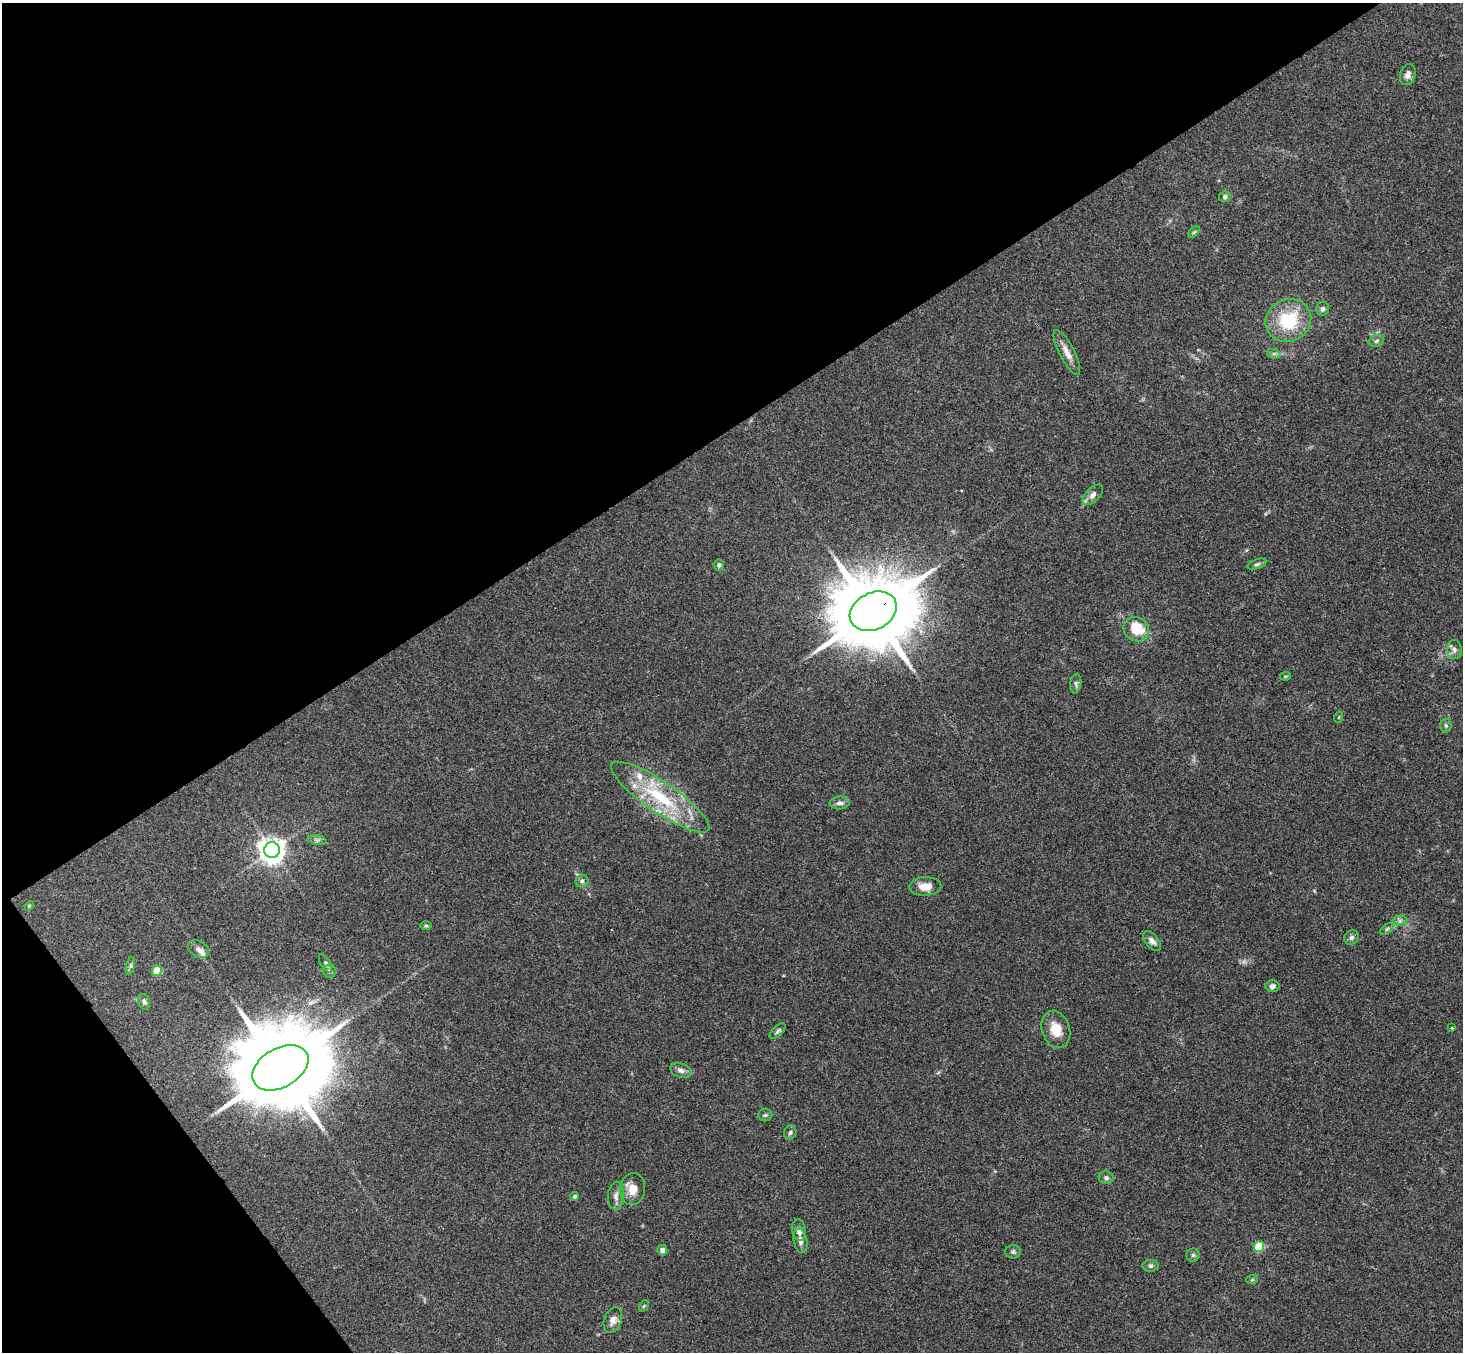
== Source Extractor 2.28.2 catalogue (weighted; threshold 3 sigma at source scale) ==
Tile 5 of 4 x 4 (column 1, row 2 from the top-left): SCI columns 54-1514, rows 3033-4382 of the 5946 x 5927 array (HDU 1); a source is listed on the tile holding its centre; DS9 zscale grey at full resolution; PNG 1465 x 1354 px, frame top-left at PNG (2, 3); each listed source drawn as its Kron ellipse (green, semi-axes under 4 px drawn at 4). Shown black and unused: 36% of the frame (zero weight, under 3 of 4 exposures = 6% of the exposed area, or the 3 px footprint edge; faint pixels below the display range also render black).
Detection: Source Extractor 2.28.2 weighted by HDU 2 'WHT'; one run over the whole footprint, this tile lists its part. Background 0.204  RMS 0.0083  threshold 0.0372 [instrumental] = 3 sigma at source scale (4.5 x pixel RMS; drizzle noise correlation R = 1.50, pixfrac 1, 0.05/0.05 arcsec/px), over >= 5 px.
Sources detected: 61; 3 inside a brighter listed object's ellipse — not listed separately; the other 58 listed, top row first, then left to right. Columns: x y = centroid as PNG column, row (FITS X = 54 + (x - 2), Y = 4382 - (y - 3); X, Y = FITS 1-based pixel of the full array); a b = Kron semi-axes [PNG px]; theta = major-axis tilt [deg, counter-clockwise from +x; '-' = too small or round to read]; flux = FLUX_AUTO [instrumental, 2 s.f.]
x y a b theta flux
1408 74 11 7 72 4.1
1225 197 6 5 - 2
1194 232 7 4 44 1.4
1323 309 7 6 - 2.7
1288 320 23 21 29 43
1376 341 8 5 19 2.1
1067 352 25 7 -63 8.2
1274 354 7 4 -19 1.8
1093 495 13 7 45 4.2
1257 564 9 5 18 2.1
719 565 5 5 - 1.8
873 611 24 18 27 10000
1136 629 13 11 -34 24
1454 649 9 7 -88 3.3
1286 676 5 4 - 0.9
1076 684 10 5 83 2.4
1339 717 5 3 - 0.72
1446 725 7 5 -86 1.8
660 797 59 15 -34 57
840 803 10 6 4 3.2
317 840 9 5 -11 2.3
272 850 8 7 - 820
582 881 6 6 - 2
925 886 16 9 2 10
29 906 5 4 - 0.87
1400 921 7 5 1 2
426 926 6 4 0 1.1
1387 929 8 4 36 1.6
1352 937 8 6 43 2.2
1152 941 11 6 -51 3.8
199 949 11 8 -28 3.8
326 963 10 4 -60 1.9
131 966 9 4 81 1.8
157 971 5 5 - 27
330 971 7 6 - 2
1272 986 7 6 - 3.2
144 1002 8 5 -72 2.2
1452 1028 4 3 - 0.77
1056 1029 19 14 -72 15
778 1031 10 5 43 2
280 1068 30 19 30 16000
681 1070 11 7 -21 3.8
765 1115 7 5 1 1.5
790 1132 7 6 - 2
1106 1178 7 6 - 2.3
633 1189 16 12 83 10
575 1196 4 4 - 1.8
616 1196 14 8 86 4.4
799 1230 11 7 -80 4.7
801 1241 12 7 -79 4.3
1259 1247 5 5 - 44
662 1250 5 5 - 3.4
1013 1252 8 6 -1 1.8
1193 1255 6 6 - 1.8
1151 1266 8 6 0 2
1252 1280 6 4 20 1.1
644 1306 6 4 61 1.1
613 1320 13 8 69 5.4
Overlapping masked pixels (flux is a lower limit): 1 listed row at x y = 873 611